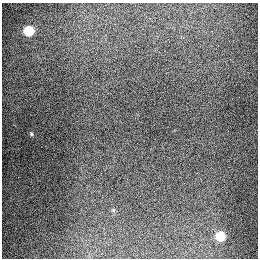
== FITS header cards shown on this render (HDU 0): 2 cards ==
NAXIS1  =                  256
NAXIS2  =                  256

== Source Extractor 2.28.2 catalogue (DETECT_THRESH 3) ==
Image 256 x 256 px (HDU 0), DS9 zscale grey, 1 PNG px = 1 image px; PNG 260 x 260 px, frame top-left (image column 1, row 256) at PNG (2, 3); no overlay
Background 1280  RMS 26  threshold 78.7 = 3 sigma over >= 5 px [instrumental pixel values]
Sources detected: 4; all 4 listed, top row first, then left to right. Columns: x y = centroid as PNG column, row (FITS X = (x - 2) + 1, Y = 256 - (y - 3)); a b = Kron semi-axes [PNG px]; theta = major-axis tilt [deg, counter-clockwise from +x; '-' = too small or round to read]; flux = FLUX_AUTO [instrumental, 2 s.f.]
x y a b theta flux
29 31 6 6 - 91000
31 134 5 4 - 2200
18 177 2 2 - 1100
220 236 6 6 - 69000